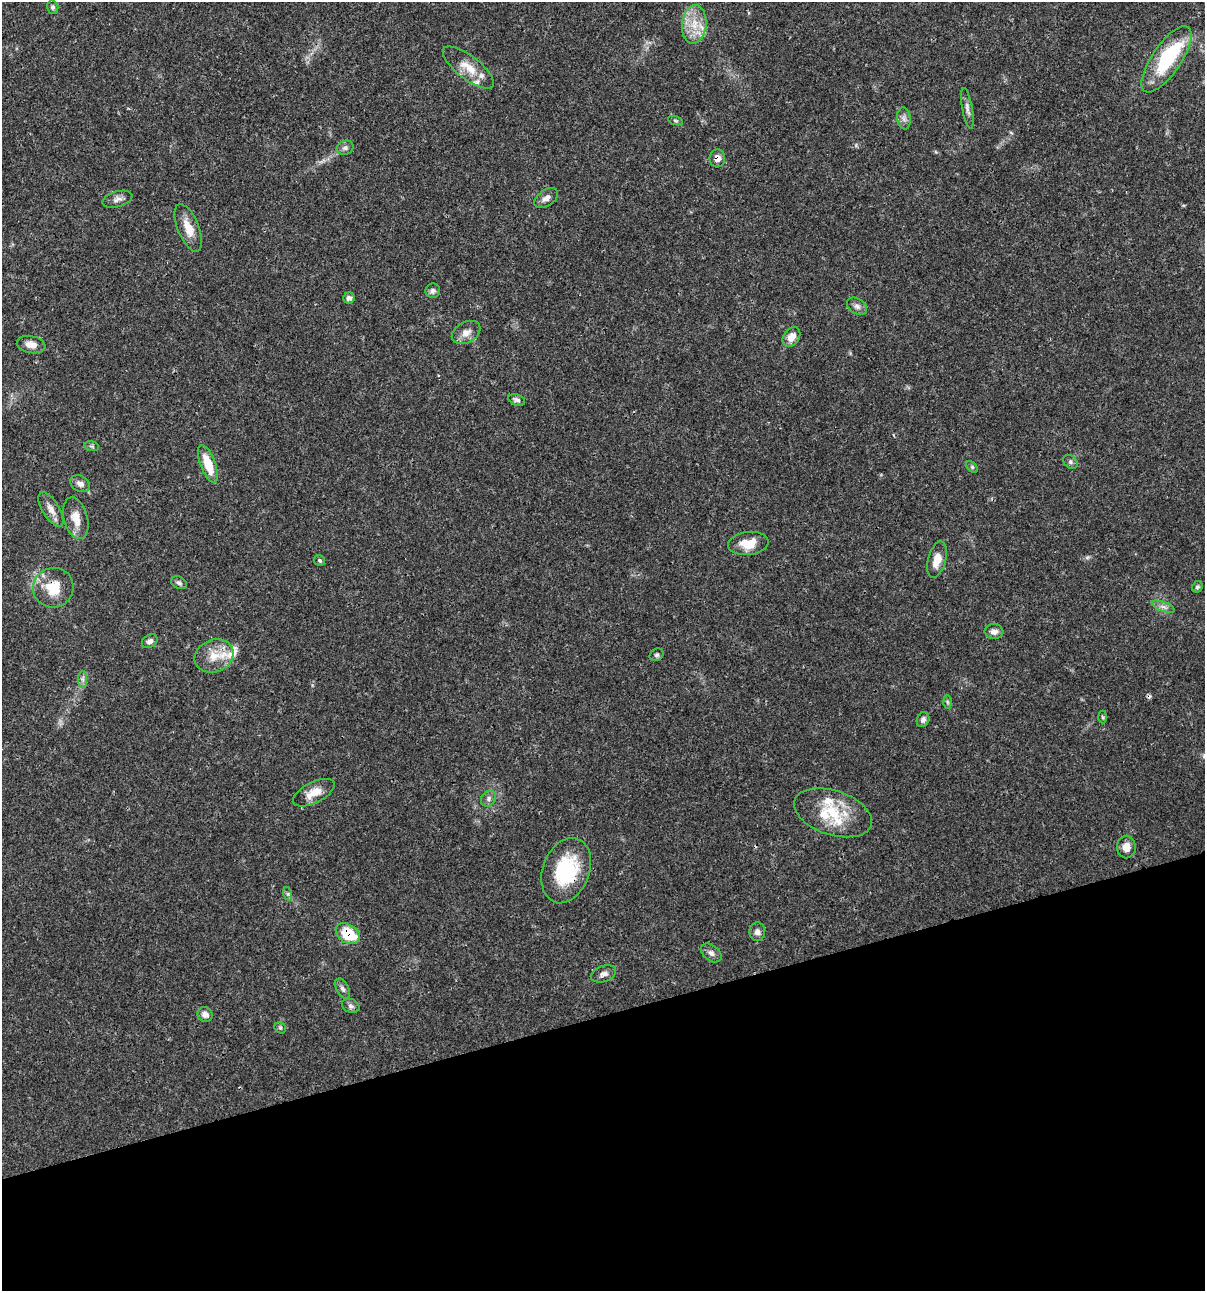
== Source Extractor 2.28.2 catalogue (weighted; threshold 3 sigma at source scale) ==
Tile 14 of 4 x 4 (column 2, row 4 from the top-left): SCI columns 1306-2508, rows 3-1291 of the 4962 x 5160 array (HDU 1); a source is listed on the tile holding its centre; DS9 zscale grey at full resolution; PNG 1207 x 1293 px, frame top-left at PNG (2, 2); each listed source drawn as its Kron ellipse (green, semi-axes under 4 px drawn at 4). Shown black and unused: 21% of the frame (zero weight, under 3 of 4 exposures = <1% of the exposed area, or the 3 px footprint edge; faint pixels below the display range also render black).
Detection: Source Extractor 2.28.2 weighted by HDU 2 'WHT'; one run over the whole footprint, this tile lists its part. Background 0.0315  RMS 0.002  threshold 0.00908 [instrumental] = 3 sigma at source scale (4.5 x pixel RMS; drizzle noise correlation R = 1.50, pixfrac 1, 0.0396/0.0396 arcsec/px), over >= 5 px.
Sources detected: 64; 1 inside a brighter object's white glare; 1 cosmic-ray / hot-pixel residue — neither listed nor drawn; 7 inside a brighter listed object's ellipse — not listed separately; the other 55 listed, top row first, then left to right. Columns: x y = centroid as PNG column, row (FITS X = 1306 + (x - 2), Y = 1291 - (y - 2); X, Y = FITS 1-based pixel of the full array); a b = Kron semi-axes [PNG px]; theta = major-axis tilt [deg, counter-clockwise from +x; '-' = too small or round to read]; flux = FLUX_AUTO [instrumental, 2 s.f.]
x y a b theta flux
53 7 7 5 -73 0.48
694 24 19 12 84 4
1167 59 39 14 56 14
468 68 31 11 -38 3.5
967 108 21 5 -79 0.94
904 118 11 6 -83 0.85
675 121 8 3 -19 0.29
345 148 8 7 - 0.64
717 158 9 7 84 1.3
546 198 13 8 35 1.1
118 199 15 7 15 1
188 228 25 10 -67 3.2
433 291 7 7 - 0.65
349 298 6 5 - 0.64
857 306 11 7 -34 0.87
466 332 15 10 28 1.7
791 337 10 8 55 1.9
31 345 14 8 -12 1.6
517 400 8 5 -20 0.57
92 446 7 4 -15 0.33
1070 462 8 6 -43 0.5
208 464 20 7 -69 4.8
972 467 7 4 -45 0.36
80 484 10 7 -29 1.1
51 509 19 8 -58 1.7
76 518 21 12 -75 2.7
748 543 20 11 7 3.6
320 560 5 5 - 0.32
937 560 19 9 75 2.6
179 583 8 6 -27 0.5
1197 587 6 5 - 0.4
53 588 20 20 - 5.5
1163 607 12 4 -19 0.87
994 632 9 7 -7 0.92
150 641 8 6 34 0.77
656 655 7 6 - 0.43
214 656 20 16 22 4
83 679 8 4 -90 0.58
947 702 6 4 -88 0.34
1102 717 6 4 -88 0.27
923 720 8 6 67 0.66
314 793 23 10 26 2.8
489 799 9 7 52 0.72
833 813 40 22 -18 8.4
1126 847 11 9 -90 1.8
566 871 34 23 70 14
288 894 7 4 -72 0.34
757 932 9 8 - 0.93
348 934 13 9 -33 7.9
711 953 11 7 -39 0.91
603 974 13 8 19 0.99
342 989 11 6 -61 0.69
351 1006 9 6 -22 0.62
205 1015 8 7 - 1.1
280 1028 6 5 - 0.31
Overlapping masked pixels (flux is a lower limit): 4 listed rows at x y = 717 158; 53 588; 566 871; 348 934